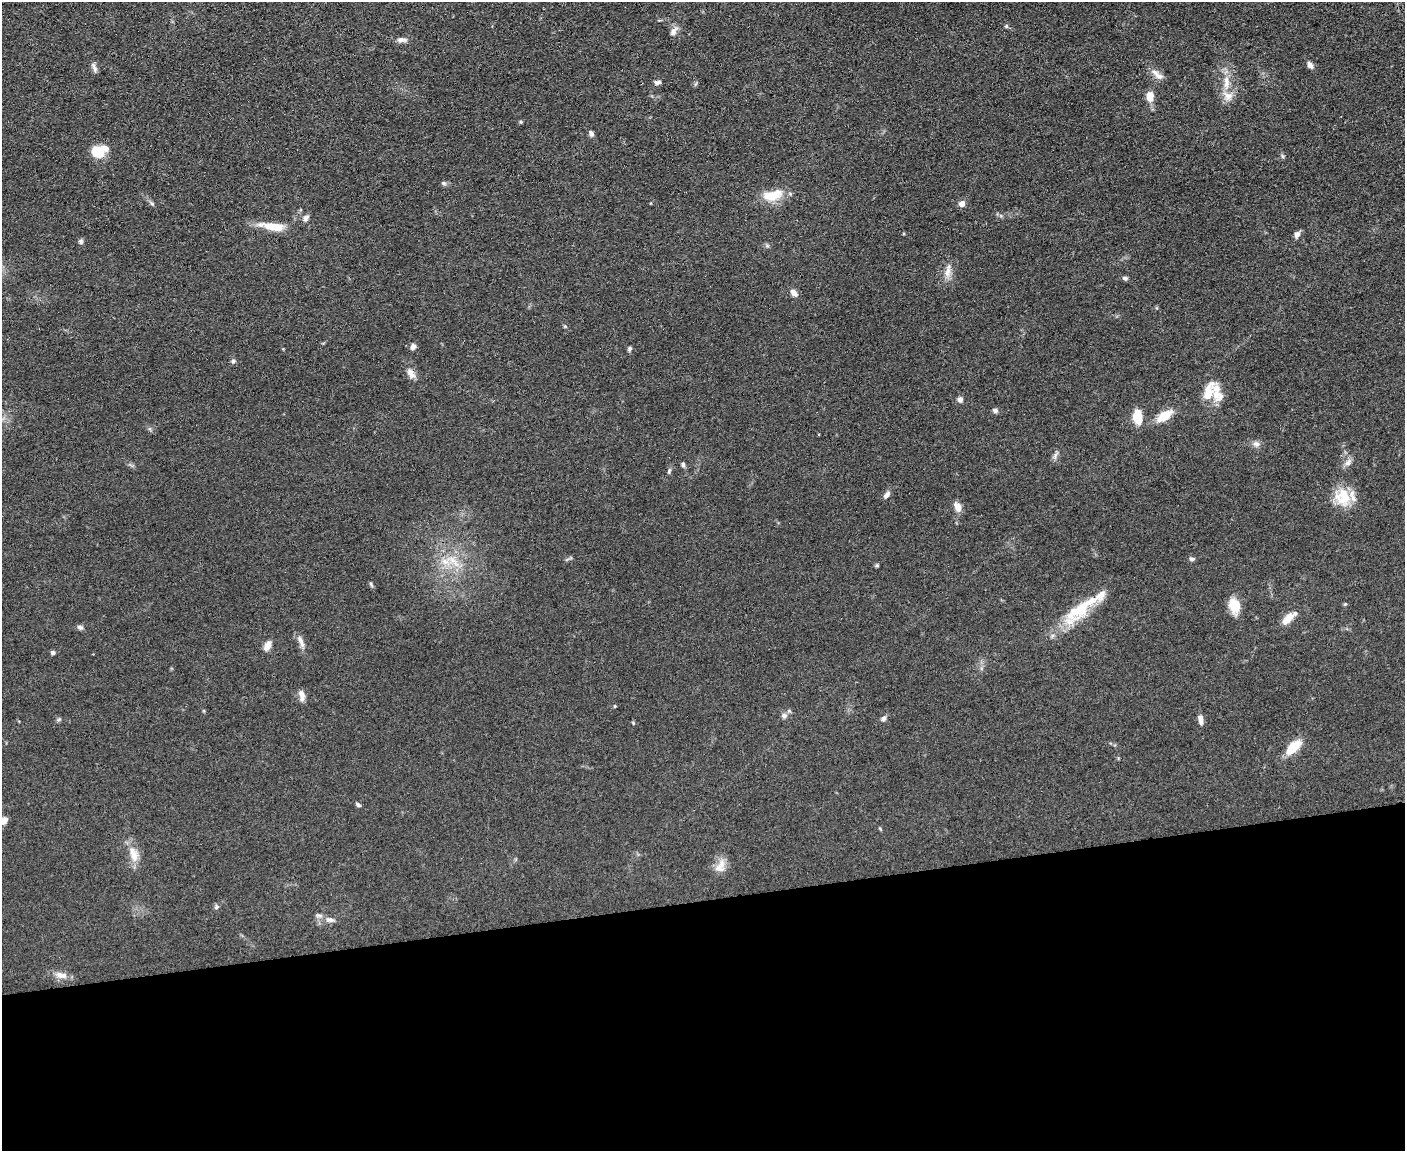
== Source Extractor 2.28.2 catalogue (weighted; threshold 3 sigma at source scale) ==
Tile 11 of 3 x 4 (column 2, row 4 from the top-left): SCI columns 1533-2935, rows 2-1150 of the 4573 x 4596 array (HDU 1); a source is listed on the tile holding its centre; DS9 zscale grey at full resolution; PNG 1407 x 1153 px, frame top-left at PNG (2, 2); no overlay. Shown black and unused: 22% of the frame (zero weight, under 3 of 4 exposures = <1% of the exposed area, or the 3 px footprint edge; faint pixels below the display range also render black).
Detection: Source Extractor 2.28.2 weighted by HDU 2 'WHT'; one run over the whole footprint, this tile lists its part. Background 0.0719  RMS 0.007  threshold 0.0314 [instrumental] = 3 sigma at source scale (4.5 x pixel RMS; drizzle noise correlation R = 1.50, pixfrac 1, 0.05/0.05 arcsec/px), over >= 5 px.
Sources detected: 70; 3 inside a brighter listed object's ellipse — not listed separately; the other 67 listed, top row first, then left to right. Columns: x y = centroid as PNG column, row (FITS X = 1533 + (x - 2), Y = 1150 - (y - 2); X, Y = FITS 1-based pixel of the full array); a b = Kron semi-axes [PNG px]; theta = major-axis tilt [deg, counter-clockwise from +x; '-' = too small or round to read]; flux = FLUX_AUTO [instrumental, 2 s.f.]
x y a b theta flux
1006 26 5 5 - 0.92
673 32 11 7 53 3.5
402 40 15 6 -2 3.1
1310 65 10 6 -57 2.5
94 68 13 5 -71 2.3
1158 76 16 8 -42 4.5
657 82 9 5 5 1.8
1226 82 19 8 89 8.6
1150 96 8 7 - 9.7
521 122 5 4 - 0.75
591 134 9 5 -68 1.8
98 152 14 10 21 20
1282 156 6 4 -71 0.94
444 183 7 5 -26 1.4
772 195 29 13 14 15
152 204 6 4 -20 1
962 204 5 5 - 5.7
306 218 10 7 50 2.3
272 227 28 9 -9 14
1297 234 7 6 - 3
80 241 6 6 - 1.4
947 272 15 8 77 5.2
1125 278 7 5 -5 1.5
794 293 9 6 -45 3.6
413 347 8 6 56 2.4
629 349 6 5 - 1.3
233 361 6 6 - 1.5
411 374 12 8 -59 4.9
1208 393 26 12 76 11
960 400 7 6 - 2.6
995 411 7 5 -33 1.9
1164 416 17 9 36 13
1138 417 15 9 -82 14
1256 444 9 7 -14 2.8
1055 455 12 5 65 2.3
1348 462 11 7 42 3.3
683 465 7 4 -82 1.5
669 471 8 4 76 1.2
887 495 11 6 49 2.6
1343 497 25 20 -79 18
958 507 12 7 -67 5.3
1192 559 7 4 4 1.6
445 562 10 8 -34 5.8
877 565 5 5 - 0.88
371 584 8 3 -57 1
1345 604 5 4 - 0.76
1234 606 16 11 -73 13
1082 608 57 16 44 31
1287 619 21 9 46 7.5
80 627 7 6 - 1.9
301 641 19 6 -67 4.1
267 646 10 7 62 5.1
53 653 5 5 - 1.3
302 695 15 6 -81 3.7
615 706 4 4 - 0.62
784 715 8 7 - 2.3
883 718 7 6 - 1.8
1201 720 11 5 -82 3.7
633 723 5 3 - 0.62
1293 747 16 8 43 17
358 805 8 5 -38 1.3
4 820 10 7 60 3.5
134 855 21 10 -74 9.3
720 866 20 12 65 7.3
216 907 7 6 - 1.5
330 920 12 7 -5 3.4
61 975 16 8 -13 5.7
Isophote crosses this tile's border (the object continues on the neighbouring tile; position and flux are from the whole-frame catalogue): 1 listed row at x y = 4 820